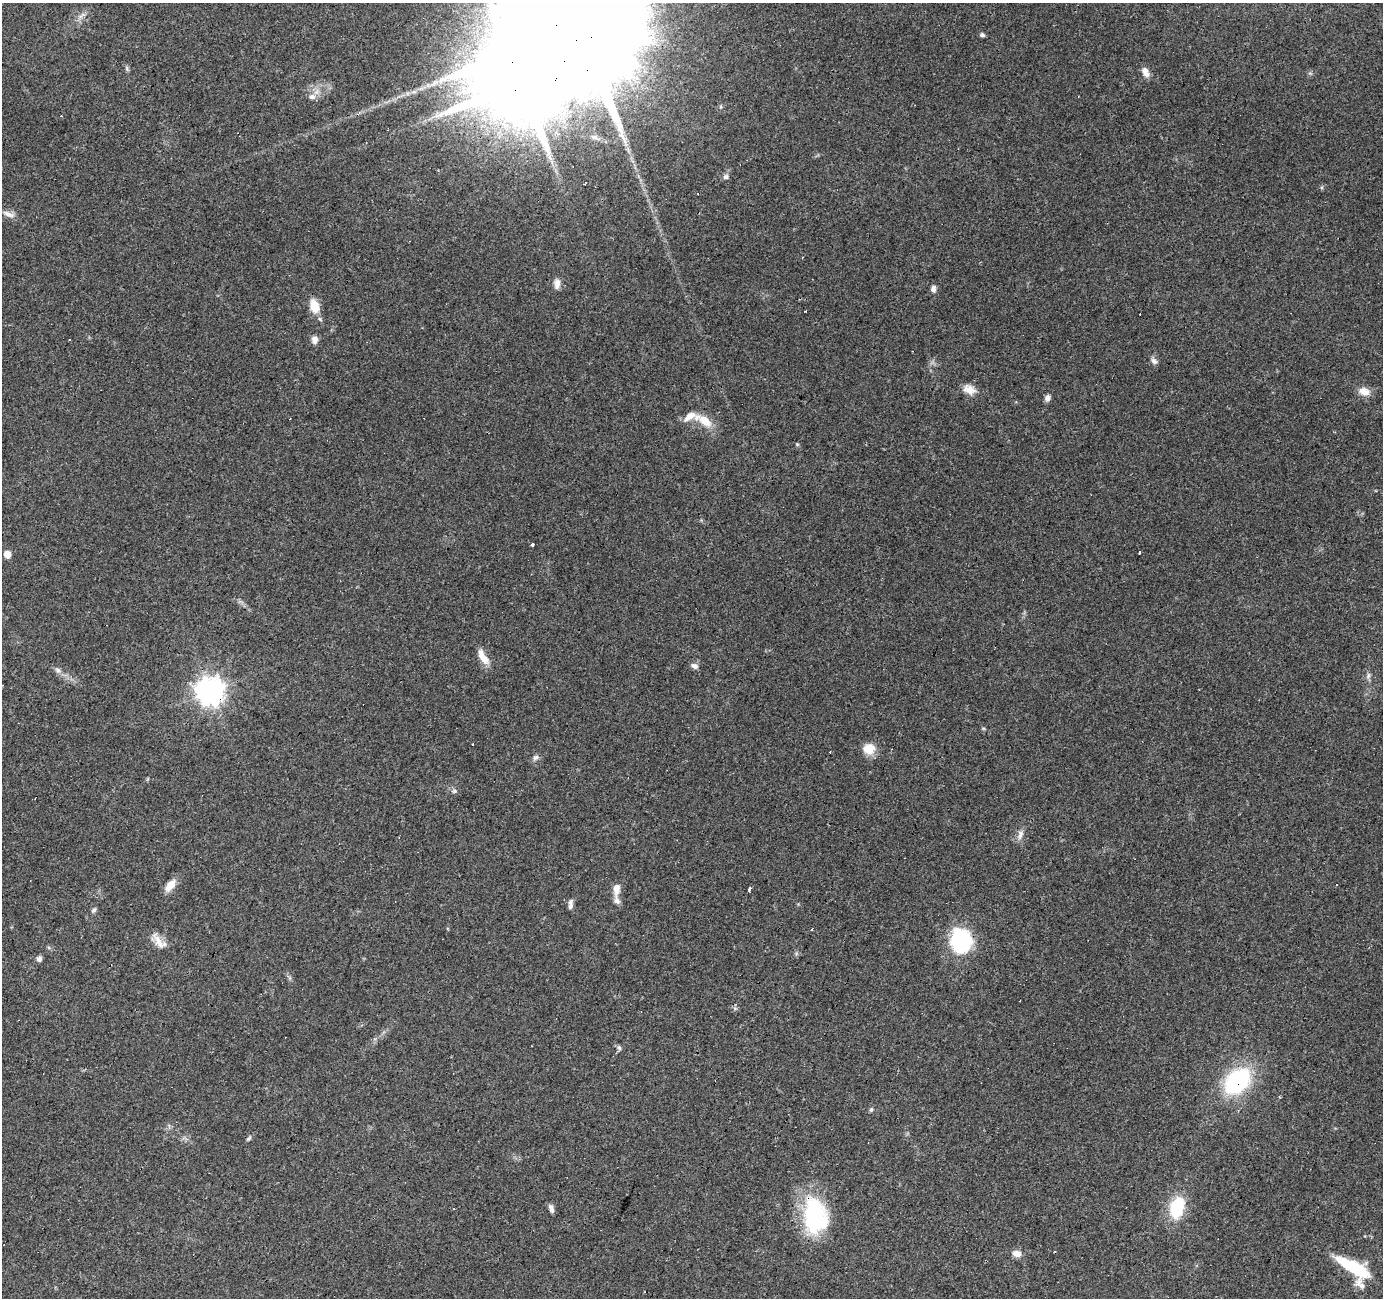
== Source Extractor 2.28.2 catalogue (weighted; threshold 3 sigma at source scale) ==
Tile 7 of 4 x 4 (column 3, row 2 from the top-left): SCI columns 2769-4149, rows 2867-4162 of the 5531 x 5667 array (HDU 1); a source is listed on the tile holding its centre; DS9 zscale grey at full resolution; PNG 1385 x 1300 px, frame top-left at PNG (2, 3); no overlay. Shown black and unused: <1% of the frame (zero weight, under 3 of 4 exposures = <1% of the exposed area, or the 3 px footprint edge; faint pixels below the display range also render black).
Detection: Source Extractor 2.28.2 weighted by HDU 2 'WHT'; one run over the whole footprint, this tile lists its part. Background 0.109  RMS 0.006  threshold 0.0272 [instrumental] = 3 sigma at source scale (4.5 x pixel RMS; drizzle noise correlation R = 1.50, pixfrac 1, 0.0396/0.0396 arcsec/px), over >= 5 px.
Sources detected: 62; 1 inside a brighter object's white glare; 8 cosmic-ray / hot-pixel residue — not listed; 4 inside a brighter listed object's ellipse — not listed separately; the other 49 listed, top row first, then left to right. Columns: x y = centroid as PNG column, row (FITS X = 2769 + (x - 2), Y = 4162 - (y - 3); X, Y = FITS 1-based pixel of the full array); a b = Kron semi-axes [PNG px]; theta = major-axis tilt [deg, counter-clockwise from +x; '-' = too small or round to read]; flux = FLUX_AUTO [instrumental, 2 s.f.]
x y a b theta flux
81 16 14 5 45 2.7
579 25 70 28 65 56000
982 35 6 5 - 1.4
127 68 8 4 -82 1.1
1146 74 10 7 -9 3.2
312 97 10 8 9 3.4
726 177 7 6 - 1.8
8 214 19 7 -19 3.9
557 284 13 8 90 3.5
933 289 9 6 86 2.4
315 306 13 8 -73 12
314 339 9 7 83 3.5
1154 361 10 6 -50 2.2
969 389 16 11 -23 6.1
1364 391 14 9 -14 6
1047 398 8 6 73 2.5
704 420 25 10 -30 11
797 444 5 4 - 0.7
532 545 4 4 - 1
1140 553 3 3 - 0.91
7 554 5 5 - 7.3
483 657 21 8 -60 7.6
694 666 9 7 -22 2.5
58 670 9 7 -28 2.5
1368 676 8 6 74 1.8
210 691 9 9 - 650
867 749 16 12 -52 7.4
535 758 9 6 37 1.9
454 791 7 6 - 1.5
1020 835 15 8 74 3.7
170 886 14 8 52 7.7
616 889 16 9 87 5.1
750 889 4 3 - 5.4
570 904 13 5 86 2.4
94 910 8 5 52 1.3
159 941 25 10 -50 6.9
961 941 19 16 -78 69
39 959 6 5 - 2.1
290 978 7 4 -71 1.1
619 1048 7 5 -72 1.3
1237 1081 25 16 45 78
871 1109 6 5 - 1
249 1138 10 4 49 1.2
1177 1207 19 12 75 34
551 1209 10 5 -71 2.4
815 1216 44 29 -83 55
1017 1254 11 8 -6 4.2
1353 1267 37 11 -29 38
1360 1284 18 11 -47 5.7
Overlapping masked pixels (flux is a lower limit): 4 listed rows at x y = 579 25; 210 691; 1237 1081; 815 1216
Isophote crosses this tile's border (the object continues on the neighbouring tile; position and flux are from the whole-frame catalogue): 1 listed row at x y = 579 25